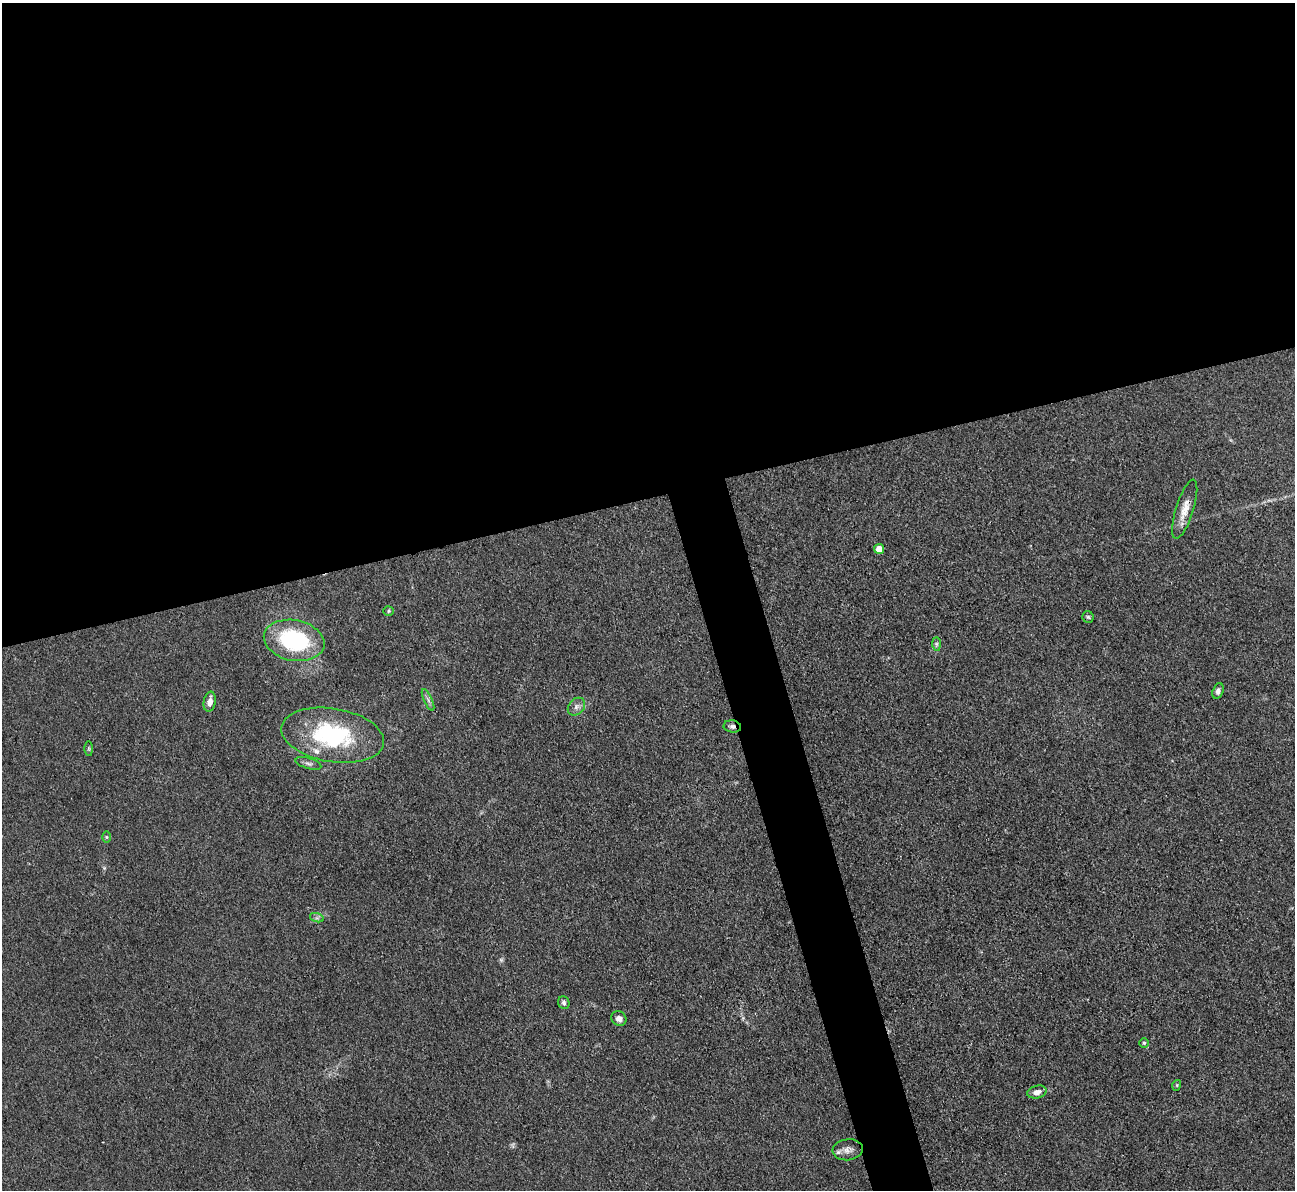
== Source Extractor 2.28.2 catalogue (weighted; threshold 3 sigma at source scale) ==
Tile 2 of 4 x 4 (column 2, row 1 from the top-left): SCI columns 1295-2587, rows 3828-5015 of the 5174 x 5158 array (HDU 1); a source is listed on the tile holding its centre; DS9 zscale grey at full resolution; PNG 1297 x 1192 px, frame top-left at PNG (2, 3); each listed source drawn as its Kron ellipse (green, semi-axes under 4 px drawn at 4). Shown black and unused: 44% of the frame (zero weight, under 3 of 4 exposures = <1% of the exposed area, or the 3 px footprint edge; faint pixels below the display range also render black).
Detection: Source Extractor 2.28.2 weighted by HDU 2 'WHT'; one run over the whole footprint, this tile lists its part. Background 0.0504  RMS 0.0051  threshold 0.0229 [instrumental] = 3 sigma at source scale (4.5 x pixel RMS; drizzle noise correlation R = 1.50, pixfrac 1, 0.05/0.05 arcsec/px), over >= 5 px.
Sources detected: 26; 2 too faint to see at this stretch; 1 inside a brighter object's white glare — neither listed nor drawn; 1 inside a brighter listed object's ellipse — not listed separately; the other 22 listed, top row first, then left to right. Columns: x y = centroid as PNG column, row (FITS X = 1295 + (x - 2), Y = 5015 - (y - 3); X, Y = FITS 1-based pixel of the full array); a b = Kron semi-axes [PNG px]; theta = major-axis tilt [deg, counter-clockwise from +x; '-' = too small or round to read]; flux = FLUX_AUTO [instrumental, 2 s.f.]
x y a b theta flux
1185 509 31 9 72 7.1
879 549 5 5 - 7.5
388 611 5 5 - 0.71
1088 617 6 5 - 0.9
294 640 30 20 -11 56
936 644 7 4 -90 0.96
1218 691 8 5 72 1.6
428 700 11 3 -65 1.4
210 702 10 6 80 3.9
576 707 10 7 46 2.4
732 726 9 6 -9 1.6
333 735 52 26 -9 57
89 749 7 4 -90 0.65
308 763 13 5 -16 1.7
106 837 6 4 -89 0.62
317 918 7 4 -17 1.1
564 1003 6 5 - 1.3
619 1019 8 7 - 2.5
1144 1043 5 4 - 0.7
1177 1085 5 3 - 0.49
1037 1092 10 6 12 3.2
848 1150 15 10 7 3.7
Overlapping masked pixels (flux is a lower limit): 2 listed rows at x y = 1185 509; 732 726